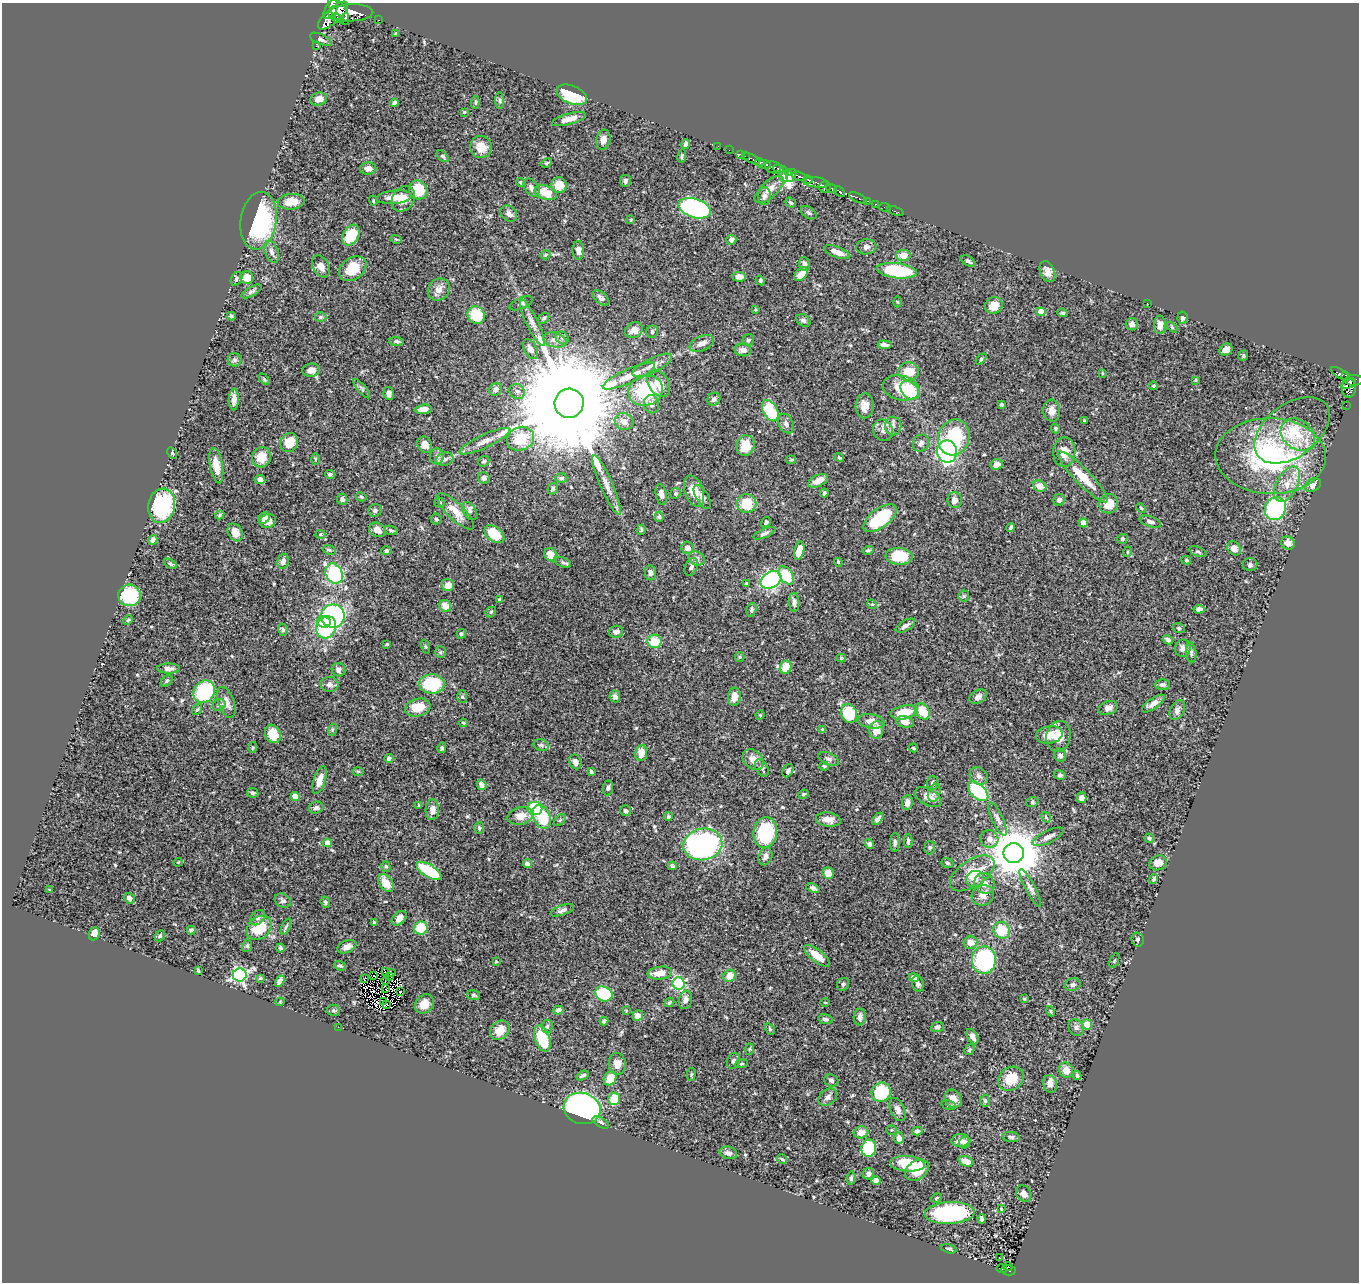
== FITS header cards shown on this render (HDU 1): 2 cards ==
NAXIS1  =                 1357
NAXIS2  =                 1280

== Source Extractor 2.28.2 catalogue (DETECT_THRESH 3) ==
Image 1357 x 1280 px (HDU 1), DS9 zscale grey, 1 PNG px = 1 image px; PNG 1361 x 1284 px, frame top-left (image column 1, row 1280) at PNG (2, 3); each listed source drawn as its Kron ellipse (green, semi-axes under 4 px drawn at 4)
Background 0.471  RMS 0.02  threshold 0.06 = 3 sigma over >= 5 px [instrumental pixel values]
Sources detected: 523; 5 with non-positive FLUX_AUTO (blend fragments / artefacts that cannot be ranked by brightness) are neither listed nor drawn; of the other 518, the 500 brightest by FLUX_AUTO listed and drawn (18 fainter detections omitted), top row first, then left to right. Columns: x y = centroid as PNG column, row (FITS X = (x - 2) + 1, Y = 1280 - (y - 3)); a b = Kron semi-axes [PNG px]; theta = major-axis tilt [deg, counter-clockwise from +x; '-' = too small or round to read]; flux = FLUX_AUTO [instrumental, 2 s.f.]
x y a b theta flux
331 10 10 5 63 1300
338 11 16 7 -57 1500
351 13 22 8 2 1700
333 16 19 7 43 1900
338 19 6 3 -9 200
379 20 2 2 - 5.4
396 33 4 2 - 1.1
321 39 11 5 -24 4.3
316 46 2 2 - 5.4
572 95 16 9 -22 70
319 99 8 6 17 9.4
500 101 8 4 -90 2.3
394 103 4 4 - 3.5
475 103 6 4 85 2
464 112 4 3 - 1.3
569 119 17 5 16 12
603 139 10 7 76 8.5
686 144 5 4 - 4.5
718 146 2 2 - 6.6
481 147 11 11 - 18
729 150 2 2 - 7.2
741 155 3 2 - 7.2
443 156 7 4 -44 2.1
682 156 6 3 78 2
745 156 2 2 - 3.1
752 159 9 3 -26 42
760 162 5 3 - 130
547 163 5 3 - 1.9
764 164 7 4 -4 340
773 167 8 6 -22 320
368 168 8 6 2 7.8
779 169 5 2 - 210
789 172 3 3 - 38
784 174 8 4 -83 130
791 175 7 4 66 130
799 176 7 3 -20 210
808 180 5 3 - 170
625 181 6 5 - 4.1
815 182 13 5 -8 180
521 183 5 4 - 2.1
559 185 8 7 - 21
825 187 6 5 - 560
531 188 10 6 -55 5.9
831 188 6 3 -31 180
769 189 18 8 42 12
418 190 9 9 - 43
840 192 6 4 -44 190
546 193 11 7 -19 29
764 196 9 6 85 4.3
394 197 18 7 5 17
858 198 10 3 -25 66
403 199 13 10 53 16
373 201 5 4 - 1.4
868 201 3 2 - 8.8
291 202 13 7 5 17
790 202 5 4 - 2.1
875 204 3 2 - 15
885 207 6 2 -19 7.2
695 208 16 9 -17 280
895 211 9 2 -19 10
809 213 9 5 -35 2.9
509 214 9 7 -42 5.8
631 220 4 3 - 1.3
259 221 29 18 81 160
351 235 11 7 60 45
396 239 6 3 -18 1.5
731 240 5 5 - 5.5
866 247 10 7 8 5.7
578 250 9 6 -87 6.8
272 252 11 6 -71 6.3
837 252 13 5 -21 13
545 255 5 3 - 1.5
903 255 7 5 -2 13
968 261 8 4 -32 3.5
804 264 6 5 - 4.6
321 266 12 8 -59 9.3
353 269 15 11 36 32
897 271 20 7 -7 92
1047 272 11 7 -66 8.8
801 274 8 5 46 16
739 277 7 5 -4 10
247 278 6 6 - 15
236 279 7 5 60 2.6
760 280 5 4 - 2.4
439 289 11 10 - 10
252 291 11 4 30 3.4
601 298 10 5 -38 4.7
898 302 5 3 - 1.4
521 303 12 5 24 3.8
1147 303 3 2 - 2.3
994 305 9 8 - 16
755 310 4 2 - 1.1
1041 312 4 4 - 28
1063 313 5 4 - 2
476 315 9 8 - 51
231 316 4 3 - 2.5
321 317 6 5 - 2
544 318 6 4 34 2.2
1183 318 6 5 - 4.9
803 320 7 5 -35 3.1
532 323 25 6 -64 11
1132 324 6 6 - 6
1160 325 9 6 -90 8.3
1172 327 6 4 -47 1.6
634 330 9 7 28 13
652 332 6 5 - 2.6
562 338 7 6 - 3.6
555 340 12 7 -13 8.9
748 340 6 5 - 3
396 341 7 4 -3 2.8
702 343 13 7 24 8.8
885 345 7 4 -6 5.4
531 349 11 6 -62 8.9
1226 349 7 5 30 8.3
743 350 8 6 -9 8.3
1243 356 5 4 - 2.2
981 359 6 4 46 1.9
235 360 7 6 - 3.5
652 365 22 7 26 11
311 370 9 6 7 11
909 372 10 9 - 26
1102 373 4 2 - 1.1
1341 374 11 4 -33 80
1346 375 4 3 - 45
629 376 28 7 24 22
264 379 6 4 -46 1.8
1195 380 4 3 - 1.2
1354 380 9 5 1 260
659 383 14 10 -58 18
1348 384 8 3 25 210
1154 386 4 4 - 1.7
901 388 19 12 -13 26
1349 388 9 7 89 230
362 389 12 4 -50 2.8
495 389 7 5 45 6.1
645 390 17 15 20 83
910 390 10 8 -48 65
517 391 8 7 - 5
389 393 6 5 - 7.1
234 399 11 5 88 7.8
714 399 7 6 - 3.8
569 403 15 14 - 56000
651 404 9 7 -76 6.3
1002 404 3 3 - 2.5
1346 405 2 2 - 3.3
865 406 12 9 87 13
423 409 8 4 8 10
770 411 11 7 -62 67
1052 411 11 8 -84 9.9
1084 420 3 3 - 1.2
624 422 10 8 -28 11
786 424 10 7 -64 5.6
893 426 9 8 - 6.2
1056 429 5 4 - 2.2
883 430 11 9 -67 7.9
1292 430 43 26 37 66
1298 435 18 14 -37 36
954 437 18 15 71 87
520 439 14 11 23 43
485 441 28 6 25 13
289 443 10 8 63 26
921 443 9 7 55 5.1
425 445 8 7 - 8
746 446 10 9 - 25
947 452 11 10 - 270
1064 452 15 11 85 16
172 453 6 4 -60 1.9
437 456 8 6 87 4.5
1271 456 55 38 -2 260
262 457 10 9 - 21
839 457 5 4 - 2
315 459 6 4 -90 1.4
445 459 8 6 15 4.4
791 460 5 4 - 1.5
484 461 6 5 - 2.3
997 464 6 5 - 7.9
216 466 18 6 -80 19
330 474 5 3 - 2.9
1083 477 35 8 -46 33
484 478 6 5 - 4.7
561 478 6 4 3 3
260 480 5 4 - 11
818 481 11 5 24 11
1287 484 19 10 62 20
607 485 32 6 -66 14
1313 485 8 6 33 7.9
1040 486 7 5 -21 13
553 489 6 5 - 2.4
694 491 16 9 -72 20
676 493 6 5 - 2.4
824 493 4 3 - 2.9
661 494 10 5 -79 8.9
361 497 5 4 - 1.5
702 497 13 6 -59 6.1
342 499 5 5 - 3.6
955 500 8 7 - 7.6
1059 500 6 5 - 3.9
440 503 5 4 - 2.2
747 503 9 9 - 37
1109 504 10 9 - 22
162 506 17 13 79 130
1141 508 5 3 - 1.2
1275 509 12 10 62 140
375 510 7 6 - 3
456 511 24 8 -45 16
470 511 10 6 -58 4.3
220 515 5 4 - 1.9
659 517 5 4 - 2.3
264 518 6 5 - 8.2
880 518 19 9 37 81
436 519 5 5 - 2.2
268 521 8 7 - 11
766 522 6 4 57 2.1
1150 522 11 5 -19 5.3
1083 523 4 4 - 13
1011 527 4 3 - 2.1
377 530 8 7 - 9.9
391 530 7 4 -15 2.3
641 530 5 3 - 1.9
235 532 9 7 -61 11
764 533 12 4 23 4.2
320 534 5 4 - 1.6
494 534 11 7 -37 36
1122 539 5 4 - 2.7
153 540 5 4 - 5.6
1288 543 7 6 - 8.7
687 548 6 6 - 7.1
1234 548 7 6 - 8.6
329 550 6 4 -20 2
868 550 5 4 - 2.4
386 551 5 4 - 2.3
799 551 9 5 75 18
1127 552 5 3 - 1.3
1198 552 9 4 -19 2.5
550 555 7 6 - 16
899 556 13 8 -4 42
696 558 8 7 - 5.2
1186 560 5 3 - 1.6
283 561 7 5 77 5.6
563 562 9 4 -23 2.9
838 562 4 3 - 1.2
170 564 7 4 -31 2.3
1250 564 7 6 - 3.7
691 567 9 6 66 4.2
650 573 7 5 -85 5
334 574 10 8 -63 120
786 575 10 6 -57 48
771 580 11 8 31 220
746 583 4 3 - 1.3
448 585 6 6 - 12
129 595 11 11 - 73
964 596 5 5 - 2
500 600 4 4 - 3.4
794 602 9 5 -87 4.9
872 604 5 4 - 1.6
445 606 6 5 - 13
1199 609 5 4 - 5.9
751 610 7 4 73 2.5
491 612 6 4 48 2.2
333 616 12 11 - 200
128 620 5 3 - 1.5
324 622 7 5 -9 32
905 626 11 5 30 6
326 627 11 9 65 87
1179 628 6 4 -21 2
283 630 6 5 - 2.7
616 632 7 6 - 5.5
461 634 5 4 - 2.3
1168 640 5 4 - 5
654 641 7 6 - 29
387 644 3 3 - 1.8
426 647 7 3 -71 1.6
1183 648 9 7 82 5.5
440 652 6 5 - 2.3
1191 652 10 5 -85 3.4
740 657 5 4 - 1.7
841 658 4 4 - 1.9
786 667 7 5 66 28
168 669 11 5 -1 5.7
338 670 7 6 - 4.2
167 681 7 4 42 2.2
329 684 9 7 -9 5.5
432 684 13 9 2 76
1162 685 7 5 0 3.9
204 692 12 10 51 160
615 696 6 5 - 5.7
462 697 6 5 - 2.1
734 697 9 6 83 11
978 697 9 6 31 7.3
226 702 16 8 -70 11
1153 704 13 5 35 7.8
219 705 6 5 - 3
418 707 13 9 12 29
1108 708 10 6 19 5.9
197 710 6 4 52 1.9
1177 710 10 6 63 5.6
922 711 9 6 -56 28
904 712 13 6 12 34
849 713 9 7 -69 47
760 715 5 4 - 1.5
871 721 14 7 -9 11
905 722 8 6 -16 11
463 723 4 3 - 1.4
822 729 4 3 - 1.1
332 730 6 4 72 1.8
876 730 9 7 76 15
273 734 9 7 -63 27
1049 735 13 8 11 20
1058 736 15 12 78 17
541 745 8 5 -21 3.3
253 748 5 4 - 1.7
442 748 5 4 - 3
913 748 4 3 - 1.5
641 753 8 6 82 16
1060 755 7 6 - 4.1
389 758 4 4 - 4.6
829 759 11 6 -22 3.9
753 760 12 9 -45 12
575 762 7 6 - 5.6
824 766 4 4 - 1.6
762 768 9 6 -60 3.3
358 771 6 4 -1 1.4
788 771 7 5 63 4.2
591 772 4 3 - 2.2
1060 775 6 4 -13 3.1
979 776 9 8 - 6.2
320 780 14 6 73 13
932 783 7 6 - 4.2
481 785 5 4 - 7.4
608 788 7 5 81 2.9
978 791 12 7 -43 120
253 793 5 4 - 2.4
934 793 9 6 72 5.2
803 794 5 3 - 1.6
295 797 4 4 - 19
928 797 15 8 -28 13
1082 798 5 4 - 7
907 802 7 5 80 7.1
1032 802 6 5 - 2
419 805 3 3 - 1.2
316 808 7 6 - 4.2
535 809 7 6 - 76
432 810 10 6 87 9.4
626 811 5 5 - 3.7
520 816 13 8 15 14
542 817 13 8 -69 55
668 817 4 4 - 2.2
1046 817 6 3 -56 1.7
878 819 7 4 49 4.8
998 819 18 5 -65 6.8
560 820 7 4 44 2.3
828 820 12 7 -7 10
479 828 6 5 - 2.6
765 833 15 11 83 96
1048 837 17 6 26 7.3
1149 838 5 4 - 2.7
989 839 9 8 - 8.4
908 841 7 3 -90 2.9
895 842 9 5 90 3.5
327 843 4 4 - 12
703 844 19 15 10 360
870 844 5 4 - 3.5
930 847 7 5 88 2.2
1014 853 10 10 - 6800
765 856 9 6 69 6
178 862 4 3 - 1.4
947 863 6 4 -17 2.6
1158 863 9 7 25 12
527 864 4 3 - 3.9
672 866 4 4 - 3.5
386 867 5 4 - 2.2
429 871 14 6 -31 69
828 873 6 5 - 16
972 873 25 13 34 38
975 879 9 8 - 8.2
1154 879 5 3 - 2.4
386 883 10 6 -55 20
985 883 11 9 -55 12
813 888 7 4 -23 4.5
1030 888 21 5 -62 6.2
50 890 4 3 - 1.2
983 895 11 10 - 10
129 898 6 5 - 6.9
283 901 8 6 -27 3.6
325 902 6 4 -66 2.2
562 910 12 5 20 5
258 918 8 6 45 3.8
399 918 9 6 44 9.1
374 923 4 3 - 3
286 927 8 4 66 2.5
259 928 14 10 40 40
421 928 6 6 - 47
191 930 4 4 - 3
1002 930 9 8 - 34
94 934 7 5 68 13
160 936 6 4 47 2.1
1138 939 7 6 - 3.5
970 942 7 6 - 12
247 946 6 5 - 2.5
347 947 10 6 22 7.5
280 948 4 4 - 2.6
817 956 15 6 -38 19
984 960 14 12 87 180
1114 960 8 2 69 1.2
496 961 3 3 - 1.2
340 966 6 4 -20 2.6
198 970 4 2 - 2
386 971 3 3 - 1.2
392 973 4 2 - 2.3
660 973 12 6 8 15
240 975 7 6 - 300
373 976 2 2 - 1.3
730 976 6 5 - 16
389 977 2 2 - 1.2
914 977 5 4 - 4.2
260 978 4 3 - 1.7
364 979 3 2 - 1.2
385 980 4 2 - 1.5
280 981 6 4 60 6.5
679 984 6 6 - 160
843 984 6 5 - 2.8
918 984 8 5 -72 4.1
1073 985 8 6 17 3.6
386 989 3 2 - 1.3
400 992 3 2 - 1.4
604 994 9 7 -24 84
473 995 6 5 - 2.3
1024 999 4 3 - 1.6
685 1000 9 6 78 7.9
384 1001 2 2 - 1.5
280 1002 4 4 - 1.3
669 1002 5 3 - 1.8
825 1002 5 3 - 1.3
386 1004 4 2 - 1.2
424 1004 10 8 48 16
333 1010 6 5 - 2.1
558 1010 5 4 - 5.8
626 1011 3 3 - 1.3
1051 1011 5 3 - 1.6
638 1016 5 5 - 8.2
860 1017 8 6 84 6.9
825 1019 7 4 -11 3.5
604 1021 4 4 - 3.6
1087 1024 5 5 - 16
547 1026 7 5 86 3
338 1027 2 2 - 35
937 1027 6 5 - 3.9
1076 1028 9 7 -55 4.3
770 1029 6 4 -61 2
500 1030 10 8 46 18
972 1037 8 5 -61 6.7
542 1039 13 7 -70 56
750 1049 5 3 - 1.4
970 1050 5 4 - 2.2
733 1061 8 6 72 4.1
617 1064 11 8 -83 10
741 1064 6 4 7 1.8
1066 1070 8 7 - 11
691 1074 6 3 82 1.7
583 1075 6 3 28 2.9
1077 1076 4 4 - 2.2
610 1078 7 6 - 22
1011 1079 14 11 35 34
831 1080 7 6 - 3.8
1050 1084 9 6 -80 11
881 1092 10 9 - 72
828 1097 10 7 37 5.4
614 1099 6 6 - 29
953 1099 9 8 - 11
985 1101 6 5 - 2.1
949 1105 8 4 -15 2.2
582 1108 19 15 -15 440
898 1109 12 7 -66 8.2
601 1122 9 4 -31 4
891 1130 5 4 - 1.6
917 1131 5 4 - 3.4
861 1132 7 6 - 10
1011 1137 8 5 -8 2.8
899 1138 6 5 - 8.2
960 1141 9 6 3 8.2
965 1142 6 5 - 4.9
869 1148 8 7 - 91
728 1153 9 6 -14 6
782 1159 6 3 -31 1.9
966 1161 7 5 -20 15
907 1164 17 8 -4 39
917 1170 13 9 34 23
868 1174 6 5 - 5.6
851 1178 7 4 85 2.5
876 1180 4 4 - 8.8
1024 1194 9 7 -54 7.9
936 1198 5 3 - 1.3
1001 1209 3 2 - 1.1
950 1213 25 11 3 150
982 1219 4 4 - 3.4
949 1249 8 3 -15 2
999 1258 3 2 - 2.5
1008 1267 4 2 - 13
1002 1269 5 2 - 25
1009 1270 7 5 2 76
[18 fainter detections neither listed nor drawn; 5 non-positive-flux detections neither listed nor drawn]